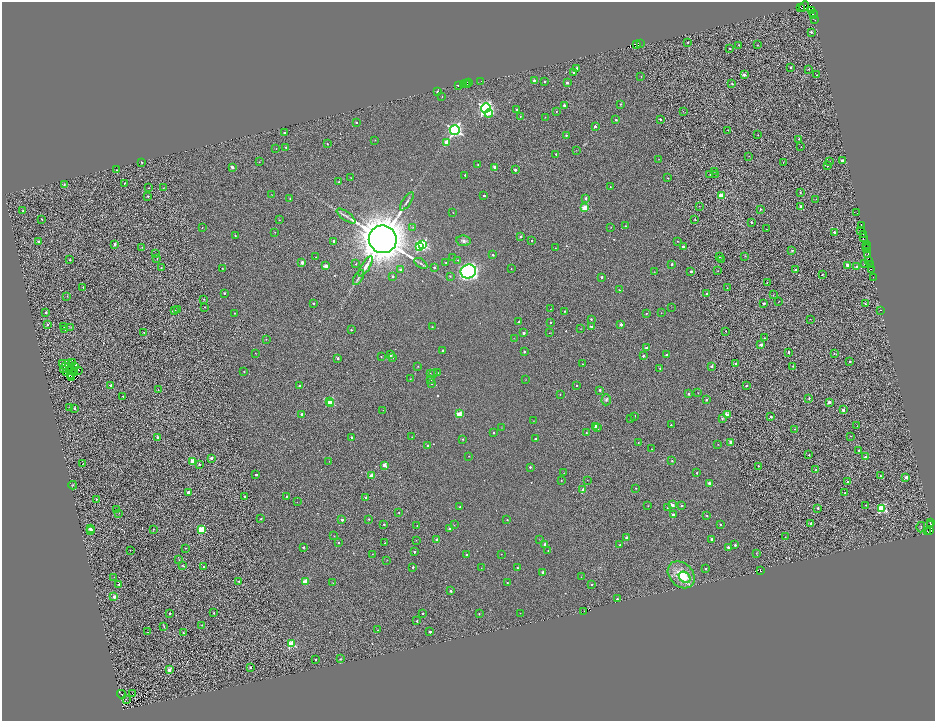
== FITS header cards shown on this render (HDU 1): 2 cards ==
NAXIS1  =                 1865
NAXIS2  =                 1437

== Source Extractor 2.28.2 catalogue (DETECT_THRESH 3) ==
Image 1865 x 1437 px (HDU 1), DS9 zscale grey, zoomed out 1/2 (1 PNG px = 2 x 2 image px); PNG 937 x 723 px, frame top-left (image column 1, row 1437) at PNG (2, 2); each listed source drawn as its Kron ellipse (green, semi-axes under 4 px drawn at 4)
Background 0.819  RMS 3.2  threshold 9.68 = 3 sigma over >= 5 px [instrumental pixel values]
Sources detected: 530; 93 cannot appear on this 1/2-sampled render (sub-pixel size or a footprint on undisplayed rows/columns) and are neither listed nor drawn; the other 437 listed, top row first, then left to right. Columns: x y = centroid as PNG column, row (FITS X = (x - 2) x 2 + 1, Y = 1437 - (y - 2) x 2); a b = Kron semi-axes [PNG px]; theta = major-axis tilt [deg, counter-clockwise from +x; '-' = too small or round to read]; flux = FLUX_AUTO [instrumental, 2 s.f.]
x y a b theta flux
804 6 5 2 - 6.2e+03
800 7 3 1 - 1.0e+04
811 10 2 1 - 5.4e+02
813 13 4 2 - 1.0e+04
813 15 3 2 - 5.8e+03
814 20 2 1 - 1.1e+03
811 32 2 2 - 1.4e+03
688 42 2 2 - 6.5e+02
636 44 3 2 - 6.0e+03
640 44 2 2 - 5.1e+03
739 45 2 2 - 5.9e+02
757 45 2 2 - 2.3e+02
730 48 2 2 - 6.7e+02
577 68 2 2 - 4.8e+03
790 68 2 2 - 9.2e+02
808 69 2 2 - 3.5e+02
573 72 2 2 - 1.5e+03
744 75 2 2 - 3.7e+03
817 75 2 1 - 3.1e+02
641 76 2 2 - 1.7e+02
534 80 2 2 - 1.4e+03
481 81 3 2 - 4.3e+02
469 82 3 2 - 1.2e+04
545 82 2 2 - 1.1e+03
466 83 2 1 - 1.5e+03
567 83 2 2 - 1.5e+03
468 84 2 1 - 1.8e+03
732 84 3 2 - 6.1e+02
463 85 2 1 - 5.6e+02
458 86 3 1 - 9.0e+01
438 92 2 2 - 3.1e+03
442 96 2 2 - 2.1e+02
620 104 2 2 - 5.3e+02
564 105 2 2 - 2.1e+03
486 108 5 4 - 1.5e+05
517 109 2 2 - 1.0e+03
683 111 2 2 - 1.8e+02
556 112 2 2 - 5.9e+02
489 113 4 3 - 8.3e+03
520 116 2 2 - 3.0e+02
545 117 2 2 - 2.0e+02
660 119 2 2 - 8.6e+02
616 120 2 2 - 9.3e+02
356 123 2 2 - 8.7e+02
595 126 2 2 - 2.0e+03
455 130 5 5 - 1.4e+05
728 130 2 2 - 2.6e+02
284 133 2 2 - 1.0e+03
566 135 2 2 - 8.0e+02
758 135 2 1 - 3.0e+02
799 139 2 2 - 6.5e+02
375 140 2 1 - 2.7e+02
446 142 2 2 - 8.8e+03
327 144 2 2 - 7.7e+02
286 147 2 2 - 7.0e+02
801 147 2 1 - 6.2e+02
276 149 2 2 - 1.8e+02
576 150 2 1 - 1.6e+02
556 154 2 2 - 9.6e+02
749 156 2 1 - 1.6e+02
659 159 2 2 - 1.7e+02
842 160 2 2 - 2.3e+03
829 161 2 1 - 2.2e+02
142 162 2 2 - 7.2e+02
259 162 2 2 - 2.3e+02
783 162 2 2 - 2.3e+02
478 165 2 2 - 5.2e+02
827 166 2 2 - 6.4e+02
232 167 3 2 - 2.6e+03
495 167 2 2 - 7.6e+03
117 170 2 2 - 3.1e+02
515 170 2 2 - 2.8e+03
715 172 2 2 - 2.1e+02
710 174 2 1 - 5.2e+02
465 175 2 2 - 7.9e+02
716 175 2 1 - 2.0e+02
351 178 3 2 - 2.1e+02
668 178 2 1 - 2.8e+02
339 182 2 2 - 6.4e+02
124 183 2 2 - 6.4e+02
64 184 2 2 - 6.3e+02
610 186 2 2 - 2.4e+02
149 188 2 2 - 2.7e+02
163 188 2 2 - 3.2e+02
800 192 3 3 - 5.7e+02
272 195 2 1 - 1.5e+02
148 196 2 2 - 4.5e+02
484 196 2 2 - 1.5e+03
722 196 3 3 - 1.9e+04
290 198 2 2 - 7.2e+02
585 198 2 2 - 2.4e+03
816 199 2 1 - 1.8e+02
407 201 10 3 55 1.4e+03
699 206 2 1 - 1.8e+02
801 207 2 2 - 4.8e+03
584 208 3 2 - 1.6e+04
761 209 2 2 - 4.6e+02
23 210 2 2 - 3.4e+02
453 213 2 1 - 2.6e+02
857 213 2 1 - 6.9e+02
346 216 11 3 -36 2.0e+03
42 219 2 2 - 6.1e+02
695 219 2 2 - 3.3e+02
279 220 2 2 - 3.3e+02
751 222 2 2 - 8.1e+02
625 226 2 2 - 7.7e+02
861 226 2 2 - 9.5e+03
413 227 3 3 - 4.6e+02
611 227 2 2 - 3.8e+02
202 228 2 1 - 3.0e+02
766 229 2 1 - 1.5e+02
860 231 3 1 - 6.0e+02
275 232 2 1 - 2.4e+02
834 232 2 2 - 3.3e+03
863 235 2 1 - 8.0e+02
235 236 2 2 - 5.2e+02
521 236 2 2 - 1.2e+03
863 238 2 2 - 1.8e+03
383 239 14 13 - 2.1e+06
334 241 2 2 - 2.5e+03
464 241 7 5 -8 1.9e+03
532 241 2 2 - 6.2e+02
677 241 3 2 - 3.7e+02
39 242 2 2 - 4.0e+03
115 244 2 2 - 3.0e+03
422 244 4 3 - 6.5e+04
866 245 2 1 - 3.8e+02
683 246 2 2 - 1.7e+03
142 247 2 2 - 3.5e+02
420 247 3 3 - 2.4e+04
867 247 2 1 - 7.5e+02
555 248 2 2 - 2.5e+02
867 249 2 1 - 9.7e+03
792 251 2 2 - 1.0e+03
155 254 2 2 - 3.9e+02
868 254 2 1 - 5.4e+02
493 255 2 2 - 9.2e+02
745 256 2 1 - 3.1e+02
316 257 2 1 - 1.8e+02
720 257 2 2 - 4.9e+02
453 258 2 1 - 1.9e+02
157 259 2 1 - 2.1e+02
69 260 2 1 - 2.9e+02
458 260 3 2 - 3.9e+02
721 260 2 2 - 5.2e+02
869 261 3 1 - 5.0e+03
302 263 2 2 - 7.3e+03
421 263 7 3 -34 1.1e+03
446 263 2 2 - 5.7e+02
356 264 2 2 - 4.2e+02
671 264 2 2 - 1.5e+03
864 264 2 2 - 2.6e+02
870 264 2 1 - 2.8e+02
847 265 2 2 - 8.0e+03
326 266 3 2 - 7.4e+03
366 266 11 3 58 3.2e+03
856 266 2 2 - 1.6e+03
434 267 2 2 - 1.4e+03
161 268 2 2 - 4.1e+02
222 268 2 1 - 3.3e+02
511 269 2 1 - 1.6e+02
400 270 2 2 - 3.1e+03
795 270 2 2 - 2.1e+03
871 270 2 1 - 3.0e+03
468 271 8 7 - 3.0e+05
691 271 2 2 - 1.6e+03
718 271 2 1 - 2.6e+02
654 272 2 1 - 1.7e+02
822 274 2 2 - 4.0e+02
392 276 2 2 - 1.2e+03
450 276 2 2 - 5.2e+02
601 277 2 2 - 1.2e+03
358 278 8 3 59 1.2e+03
873 278 3 2 - 3.5e+03
767 283 2 1 - 2.4e+02
83 287 3 2 - 3.9e+02
727 288 2 2 - 1.9e+02
619 290 2 1 - 2.5e+02
224 293 2 2 - 8.4e+02
707 293 2 2 - 1.2e+03
773 295 3 2 - 2.6e+02
67 296 2 2 - 2.6e+02
204 299 2 2 - 3.6e+02
779 301 2 1 - 2.4e+02
313 303 2 2 - 1.1e+03
764 303 2 2 - 1.5e+03
865 304 2 2 - 4.4e+02
205 307 2 1 - 2.7e+02
671 307 2 1 - 1.4e+02
550 309 2 1 - 2.2e+02
177 310 2 2 - 4.7e+02
880 310 2 1 - 1.6e+02
175 311 2 2 - 1.8e+03
564 311 2 2 - 4.7e+02
46 312 2 2 - 1.6e+03
235 313 2 2 - 5.2e+02
646 313 2 2 - 4.7e+02
661 313 2 2 - 1.7e+02
591 319 2 2 - 7.3e+02
810 319 2 1 - 2.7e+02
519 322 2 2 - 1.0e+03
550 322 2 2 - 7.3e+02
621 324 2 2 - 2.7e+03
47 325 2 2 - 8.9e+02
63 326 2 2 - 8.0e+02
71 327 3 3 - 3.9e+02
432 327 2 2 - 4.3e+02
591 327 2 2 - 4.2e+03
65 329 2 2 - 4.3e+02
581 329 3 2 - 2.0e+02
351 330 2 2 - 8.0e+02
726 331 2 1 - 3.0e+02
144 332 2 1 - 6.1e+02
524 333 2 2 - 2.0e+03
549 333 2 1 - 1.7e+02
514 338 2 1 - 1.6e+02
764 338 2 2 - 5.5e+02
266 339 2 2 - 2.1e+02
761 345 2 2 - 3.5e+03
646 348 2 2 - 3.1e+03
443 350 2 2 - 7.6e+02
524 352 2 2 - 1.4e+03
789 352 2 2 - 1.2e+03
256 353 2 1 - 2.5e+02
834 354 2 1 - 2.6e+02
390 355 2 2 - 3.6e+03
666 355 2 2 - 1.3e+03
643 356 2 2 - 1.1e+03
381 357 2 2 - 4.4e+02
338 358 2 2 - 1.2e+03
392 358 2 2 - 4.7e+02
72 362 3 1 - 2.2e+02
850 362 2 2 - 1.6e+03
63 364 2 1 - 3.7e+02
68 364 3 1 - 1.2e+02
582 364 2 1 - 3.4e+02
736 364 2 2 - 3.0e+03
65 366 3 1 - 1.2e+02
418 366 3 3 - 4.3e+02
712 366 2 2 - 2.4e+03
793 366 2 2 - 5.6e+02
74 367 4 3 - 7.2e+01
660 368 2 2 - 4.8e+02
63 369 2 1 - 6.6e+01
72 370 3 1 - 1.0e+01
78 370 3 2 - 1.1e+02
67 372 4 2 - 5.7e+01
244 372 3 2 - 3.2e+02
74 373 2 1 - 1.5e+02
430 373 2 2 - 2.1e+02
434 373 2 2 - 2.4e+02
438 373 2 2 - 5.6e+02
71 375 2 1 - 1.6e+02
71 377 2 1 - 2.7e+01
410 379 2 1 - 2.2e+02
430 379 2 2 - 1.0e+03
526 380 2 1 - 1.4e+02
431 383 2 2 - 1.4e+03
110 385 2 2 - 2.4e+03
577 385 2 2 - 6.1e+02
300 386 2 2 - 3.4e+03
746 386 2 2 - 8.9e+02
158 390 2 1 - 2.2e+02
600 390 2 2 - 1.5e+03
698 393 2 1 - 3.0e+02
560 394 2 1 - 2.1e+02
688 394 2 2 - 1.7e+03
123 396 2 2 - 3.3e+02
809 398 2 2 - 9.5e+02
606 400 6 4 89 1.4e+03
706 400 2 2 - 7.9e+02
329 401 3 3 - 3.1e+04
829 402 2 2 - 4.9e+03
331 404 3 2 - 3.7e+03
70 407 2 2 - 4.8e+02
75 408 2 2 - 1.4e+03
383 410 2 1 - 1.3e+02
843 410 2 2 - 3.6e+03
301 414 2 2 - 1.4e+03
459 414 3 2 - 1.7e+04
728 415 2 2 - 1.4e+04
635 416 2 1 - 2.2e+02
771 417 2 2 - 1.6e+03
722 418 3 3 - 7.4e+02
630 419 2 2 - 3.3e+02
533 421 2 2 - 1.8e+02
671 425 2 2 - 7.5e+02
595 426 2 2 - 2.2e+03
857 426 2 1 - 1.6e+02
501 428 2 1 - 1.7e+02
597 428 2 2 - 2.6e+03
795 429 2 2 - 4.1e+02
494 433 2 2 - 6.6e+02
586 433 2 2 - 4.7e+02
851 436 2 2 - 3.9e+02
351 437 2 2 - 1.1e+03
412 437 2 2 - 2.0e+02
158 438 2 2 - 8.2e+03
463 439 2 2 - 5.8e+02
535 439 2 2 - 9.1e+02
731 442 2 2 - 7.9e+03
638 443 2 2 - 4.1e+02
718 444 2 1 - 2.5e+02
428 446 2 2 - 1.8e+03
652 449 2 1 - 2.7e+02
859 451 2 2 - 8.5e+02
809 455 2 2 - 6.0e+02
469 456 2 1 - 4.1e+02
866 457 2 2 - 3.3e+03
211 458 2 2 - 2.7e+03
193 461 3 2 - 1.5e+04
329 461 2 1 - 1.5e+02
672 461 3 2 - 5.5e+02
83 463 2 1 - 2.9e+02
199 464 2 2 - 1.5e+03
384 465 2 2 - 9.4e+03
759 466 3 2 - 4.4e+02
530 467 2 2 - 9.3e+02
816 469 3 2 - 5.9e+02
564 473 2 2 - 2.2e+02
697 473 2 2 - 7.6e+02
256 475 2 2 - 8.0e+02
371 475 2 2 - 4.6e+03
880 476 2 2 - 9.4e+02
906 477 2 2 - 6.5e+03
561 480 2 2 - 2.7e+02
587 480 2 1 - 1.5e+02
848 482 2 2 - 2.2e+03
709 483 2 2 - 2.7e+03
73 485 4 2 - 4.4e+02
635 488 2 2 - 3.8e+02
583 490 2 2 - 8.6e+03
188 492 2 2 - 5.1e+03
845 493 2 2 - 8.0e+02
245 496 2 2 - 1.3e+03
286 496 2 2 - 4.4e+02
366 497 2 2 - 3.9e+03
96 499 2 2 - 6.1e+02
297 502 2 1 - 1.6e+02
673 505 2 2 - 7.0e+03
682 505 3 2 - 1.1e+03
865 505 2 2 - 2.1e+02
648 506 2 2 - 2.5e+02
459 507 2 2 - 7.6e+02
667 508 2 2 - 4.5e+02
818 508 2 2 - 1.3e+03
882 508 3 3 - 4.1e+04
117 509 2 2 - 2.8e+02
399 512 2 2 - 4.0e+02
119 513 2 2 - 3.4e+02
673 515 2 2 - 2.5e+03
707 516 2 2 - 7.7e+02
261 519 2 2 - 1.1e+03
369 519 2 2 - 3.7e+02
342 520 2 2 - 2.6e+03
507 520 2 2 - 4.7e+02
811 523 2 2 - 2.9e+03
930 523 2 1 - 1.1e+03
384 524 2 2 - 1.1e+03
720 524 2 2 - 8.8e+02
454 525 2 1 - 3.1e+02
931 525 2 1 - 1.4e+03
417 526 2 2 - 4.4e+02
921 527 5 2 - 3.5e+02
90 528 3 2 - 1.4e+03
153 529 3 2 - 4.6e+02
201 529 3 3 - 2.8e+04
450 529 2 2 - 3.6e+03
929 530 3 2 - 1.4e+02
91 531 2 2 - 5.1e+03
927 531 3 2 - 2.7e+03
334 536 2 1 - 2.0e+02
785 537 3 2 - 2.8e+02
626 538 3 2 - 4.1e+03
436 539 2 2 - 1.9e+03
539 539 2 1 - 1.8e+02
712 539 2 2 - 3.3e+03
416 540 2 2 - 1.9e+02
339 543 2 2 - 6.7e+02
384 543 2 2 - 3.9e+02
545 544 2 2 - 3.1e+03
620 545 2 2 - 9.7e+02
735 545 2 2 - 1.6e+03
303 547 2 2 - 1.2e+03
728 547 2 2 - 2.0e+03
186 548 2 2 - 3.2e+02
130 550 2 1 - 2.1e+02
548 550 2 1 - 2.5e+02
414 552 2 2 - 9.6e+02
756 553 4 2 - 3.5e+02
372 554 2 1 - 1.7e+02
466 554 2 2 - 9.9e+02
501 554 2 1 - 2.7e+02
179 560 2 2 - 2.2e+02
387 560 2 1 - 1.6e+02
182 566 4 3 - 4.4e+02
204 567 3 2 - 1.1e+03
413 567 2 2 - 1.4e+03
517 567 2 2 - 6.8e+02
481 568 2 2 - 2.9e+02
705 569 2 2 - 7.0e+02
760 570 3 2 - 1.3e+03
543 572 2 2 - 4.0e+03
681 575 15 11 -46 1.7e+04
114 577 2 1 - 1.9e+02
581 577 2 1 - 1.8e+02
685 577 6 5 - 9.0e+03
239 581 2 2 - 5.1e+02
305 582 2 2 - 1.3e+04
333 583 2 1 - 1.9e+02
507 583 2 2 - 5.6e+02
119 584 2 2 - 1.8e+03
591 584 2 2 - 8.1e+02
450 591 2 2 - 1.7e+03
114 597 2 2 - 6.6e+03
617 599 2 2 - 1.3e+03
584 611 2 2 - 4.5e+02
214 613 2 2 - 9.3e+02
423 613 2 2 - 1.2e+03
520 613 2 1 - 1.8e+02
170 614 2 2 - 1.1e+03
479 614 2 2 - 3.4e+02
417 621 2 2 - 9.8e+02
202 625 2 2 - 2.7e+02
164 627 3 2 - 4.5e+02
378 630 2 1 - 2.2e+02
148 632 2 1 - 2.6e+02
183 632 2 2 - 7.1e+02
430 632 2 2 - 1.8e+03
291 644 3 3 - 3.1e+04
340 659 4 3 - 4.4e+02
316 660 2 2 - 7.7e+02
250 667 2 2 - 2.7e+03
169 670 2 2 - 9.1e+03
121 694 4 1 - 2.3e+02
133 694 2 1 - 1.9e+02
126 699 2 1 - 1.8e+02
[93 sub-pixel or undisplayed-footprint detections neither listed nor drawn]